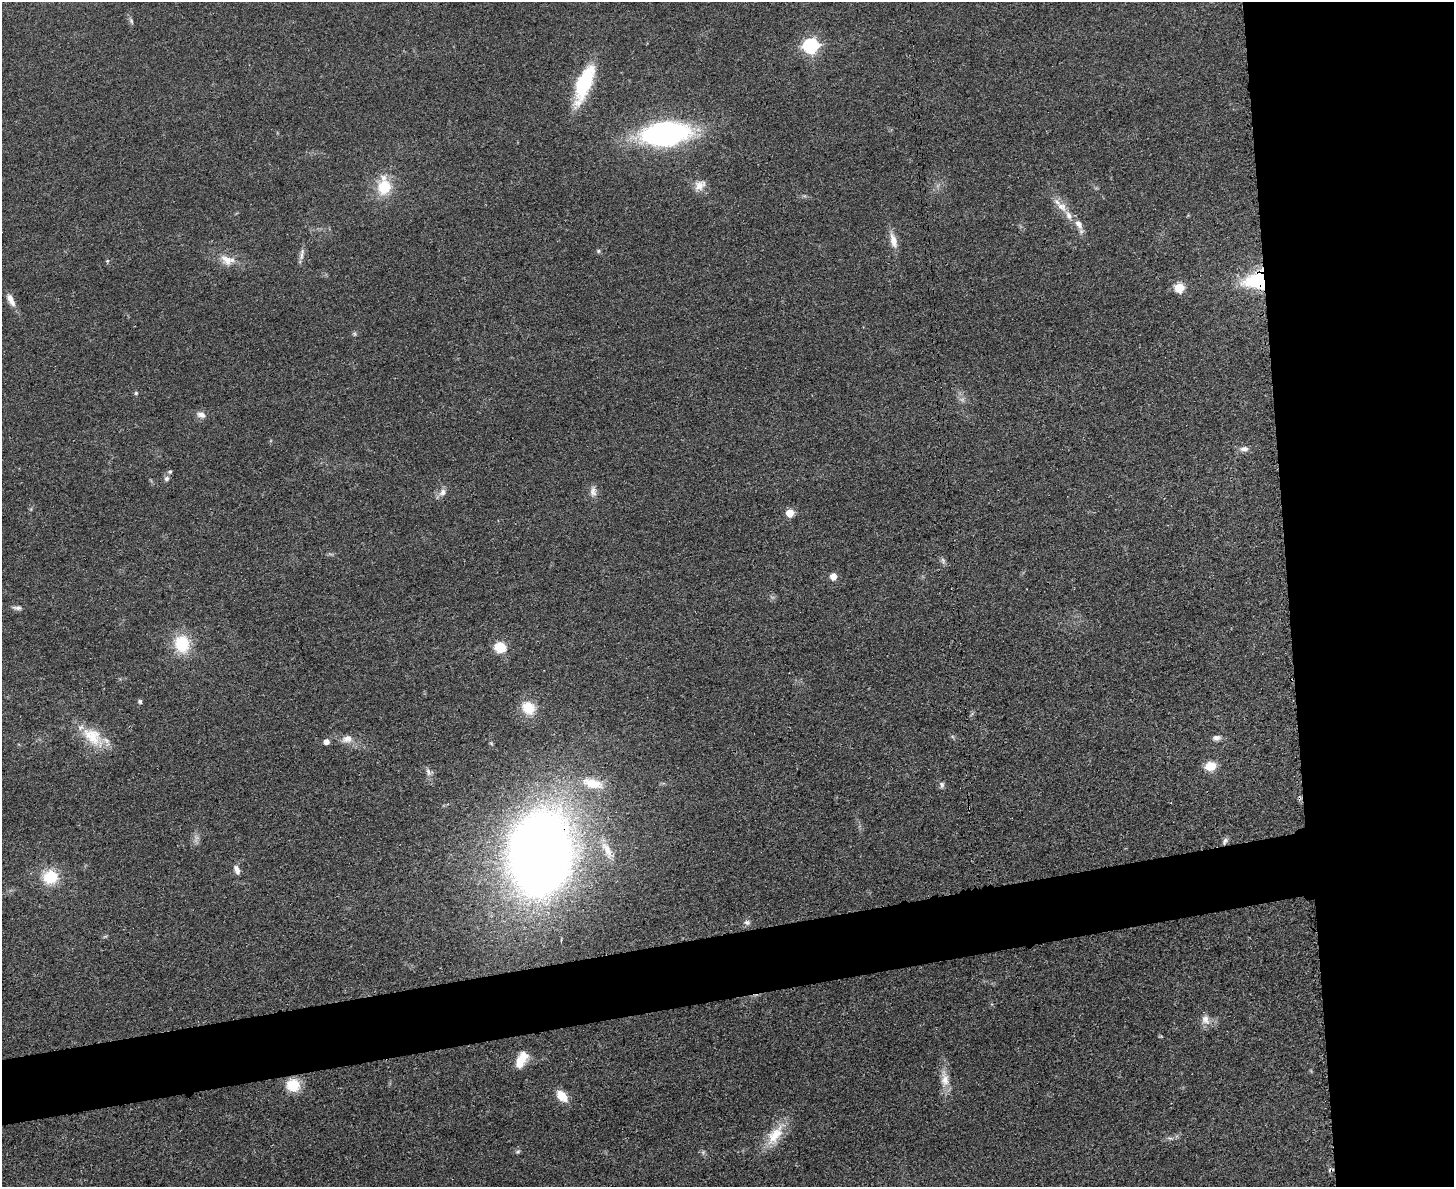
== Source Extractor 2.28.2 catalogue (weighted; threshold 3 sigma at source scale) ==
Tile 6 of 3 x 4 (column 3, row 2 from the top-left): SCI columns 3044-4495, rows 2385-3569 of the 4747 x 4767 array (HDU 1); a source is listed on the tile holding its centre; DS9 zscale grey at full resolution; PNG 1456 x 1189 px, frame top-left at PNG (2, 2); no overlay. Shown black and unused: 16% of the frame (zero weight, under 3 of 4 exposures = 2% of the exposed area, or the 3 px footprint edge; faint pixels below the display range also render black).
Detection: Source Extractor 2.28.2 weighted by HDU 2 'WHT'; one run over the whole footprint, this tile lists its part. Background 0.0462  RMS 0.0051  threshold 0.023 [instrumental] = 3 sigma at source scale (4.5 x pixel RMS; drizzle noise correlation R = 1.50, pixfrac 1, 0.05/0.05 arcsec/px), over >= 5 px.
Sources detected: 61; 1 too faint to see at this stretch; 1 inside a brighter object's white glare — not listed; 1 inside a brighter listed object's ellipse — not listed separately; the other 58 listed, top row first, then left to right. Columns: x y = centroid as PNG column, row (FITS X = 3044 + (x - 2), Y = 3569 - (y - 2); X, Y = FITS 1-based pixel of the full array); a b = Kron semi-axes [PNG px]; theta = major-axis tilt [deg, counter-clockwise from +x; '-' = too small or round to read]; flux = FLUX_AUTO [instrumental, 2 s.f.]
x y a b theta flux
131 21 10 5 -66 1.2
811 46 7 6 - 120
584 83 39 13 69 40
665 134 33 16 7 190
700 185 17 12 42 5.1
384 187 18 16 80 17
1062 207 17 10 -41 6.1
1079 224 13 8 -56 4.2
893 241 22 9 -76 5.4
598 251 6 5 - 0.82
302 254 19 5 79 2.5
227 260 22 13 -16 8.3
107 261 5 4 - 0.62
1256 281 27 16 7 36
1179 287 5 5 - 31
11 300 17 7 -62 4.2
355 334 6 4 -71 0.72
136 393 5 5 - 0.73
201 415 11 8 -19 3.1
1244 449 11 7 5 2.5
170 472 5 5 - 0.9
166 478 7 6 - 1.5
593 491 15 8 89 3.1
443 492 11 8 49 3.1
790 513 5 5 - 13
943 560 8 5 -66 1.4
833 577 5 5 - 7.9
17 608 12 5 -2 1.8
182 644 18 15 -80 22
500 647 9 8 - 15
140 701 5 5 - 1.3
528 708 16 13 -41 12
93 737 35 19 -42 17
1216 738 11 7 9 2.3
347 739 15 10 16 4.4
326 742 5 5 - 3.3
1210 766 11 8 11 9.6
428 772 12 6 -70 2.2
592 783 28 13 -13 14
942 785 9 6 -80 1.5
197 838 7 4 -18 1.2
1225 841 10 6 59 1.6
607 850 28 10 -65 7.6
540 854 53 39 87 840
237 870 14 7 -67 2.9
50 877 13 12 - 21
747 922 9 7 -10 1.7
105 936 7 4 19 0.71
1205 1019 14 11 -72 4.5
521 1060 20 10 62 9.3
945 1079 25 11 -84 7.4
293 1085 14 13 - 12
562 1096 14 9 -47 8.6
775 1135 37 14 55 14
1170 1138 10 4 -1 1.5
518 1152 7 5 42 0.98
703 1152 5 5 - 1
1331 1170 9 3 16 0.97
Overlapping masked pixels (flux is a lower limit): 4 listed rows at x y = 1256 281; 1225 841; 540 854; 1331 1170